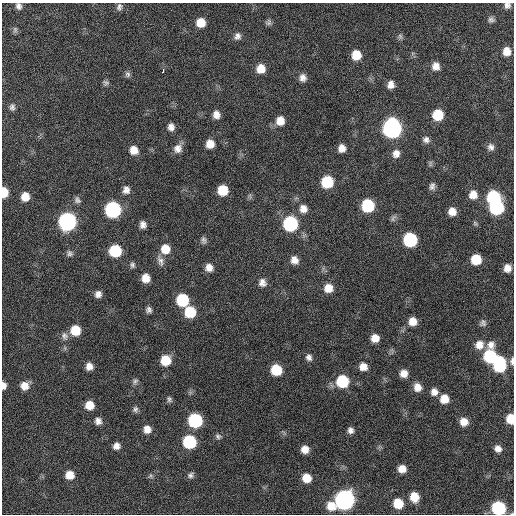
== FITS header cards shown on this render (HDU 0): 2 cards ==
NAXIS1  =                  512 / Axis length
NAXIS2  =                  512 / Axis length

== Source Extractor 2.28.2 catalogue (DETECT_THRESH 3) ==
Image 512 x 512 px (HDU 0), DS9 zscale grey, 1 PNG px = 1 image px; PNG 516 x 516 px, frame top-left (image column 1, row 512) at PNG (2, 3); no overlay
Background 134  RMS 12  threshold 35.7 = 3 sigma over >= 5 px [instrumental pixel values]
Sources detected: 115; all 115 listed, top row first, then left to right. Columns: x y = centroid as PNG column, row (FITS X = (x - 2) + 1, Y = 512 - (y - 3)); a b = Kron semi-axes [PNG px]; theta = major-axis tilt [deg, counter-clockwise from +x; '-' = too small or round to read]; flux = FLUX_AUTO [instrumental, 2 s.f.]
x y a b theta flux
507 5 7 7 - 3100
18 6 8 7 - 3100
119 7 10 7 66 2700
491 19 8 8 - 2600
268 22 8 7 - 2100
201 23 8 8 - 11000
15 30 9 5 80 1800
237 36 10 8 57 3700
400 36 8 6 -75 1900
507 51 9 8 - 8300
356 55 9 8 - 14000
436 66 9 8 - 6100
261 69 9 8 - 9900
163 72 4 3 - 25000
128 74 8 7 - 2200
303 78 9 8 - 4500
106 83 8 6 -15 2000
391 85 8 7 - 5200
12 107 9 7 88 2700
216 115 8 7 - 5300
438 115 9 8 - 24000
280 121 10 9 - 8600
171 127 8 7 - 4200
392 128 10 10 - 300000
426 140 9 8 - 3300
210 144 8 8 - 8800
491 147 10 8 -76 3700
178 148 11 10 - 5900
342 148 7 7 - 6000
134 150 9 8 - 7800
396 154 10 9 - 5200
430 164 9 4 90 1500
327 182 9 9 - 33000
432 186 9 7 79 3100
126 190 10 8 -90 4500
222 190 8 8 - 19000
4 192 8 5 -86 15000
473 195 10 9 - 7900
25 196 8 8 - 10000
493 197 9 9 - 63000
77 200 9 7 -57 2700
368 206 9 9 - 49000
497 207 9 9 - 81000
303 209 11 10 - 6000
113 210 10 9 - 130000
452 212 8 7 - 7100
393 218 12 5 55 1900
67 221 10 9 - 220000
475 223 6 5 - 1300
290 224 9 9 - 89000
143 225 7 6 - 4100
203 240 9 6 -82 2400
410 240 9 9 - 72000
165 249 10 10 - 12000
115 251 9 9 - 37000
70 253 9 8 - 2500
476 259 8 8 - 19000
294 260 8 8 - 5600
160 261 14 8 -71 4500
132 265 8 7 - 2200
209 268 8 8 - 5800
507 268 7 7 - 6400
146 278 8 8 - 9100
262 283 10 9 - 4600
328 288 9 9 - 9400
98 294 7 7 - 4200
182 300 9 9 - 40000
149 310 7 7 - 2700
190 312 9 9 - 28000
413 321 8 8 - 8900
483 323 9 8 - 2700
75 330 9 8 - 18000
64 336 12 9 -74 3900
375 338 8 8 - 8400
479 345 10 10 - 7700
490 356 13 9 86 58000
309 357 9 7 -63 3200
165 360 9 9 - 19000
512 361 10 5 88 3000
499 364 12 9 87 60000
89 366 8 7 - 5900
363 367 9 9 - 6900
276 370 9 8 - 27000
404 373 8 7 - 6700
135 381 8 6 47 2100
342 381 10 9 - 41000
4 385 7 5 -89 4400
24 386 9 8 - 7900
417 387 9 8 - 6600
434 392 8 8 - 5000
169 399 8 6 -58 2000
444 399 9 8 - 11000
89 405 8 8 - 11000
135 409 8 7 - 2400
510 419 8 6 90 16000
195 420 9 9 - 81000
98 421 7 7 - 4200
464 422 8 7 - 7800
147 429 9 8 - 6300
350 430 7 6 - 3400
218 436 8 6 -41 2100
189 442 9 9 - 60000
116 446 7 7 - 4700
498 448 8 7 - 4700
305 449 7 7 - 7200
402 469 7 7 - 7800
69 475 8 8 - 10000
190 475 8 7 - 2500
151 476 7 5 -12 1400
306 478 8 8 - 12000
414 497 9 8 - 12000
344 500 10 10 - 330000
398 503 9 8 - 18000
331 506 11 10 - 11000
498 508 9 8 - 76000
At the frame edge (FLAGS 8, measured only in part): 7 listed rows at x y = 507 5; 18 6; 4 192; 512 361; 4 385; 510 419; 498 508